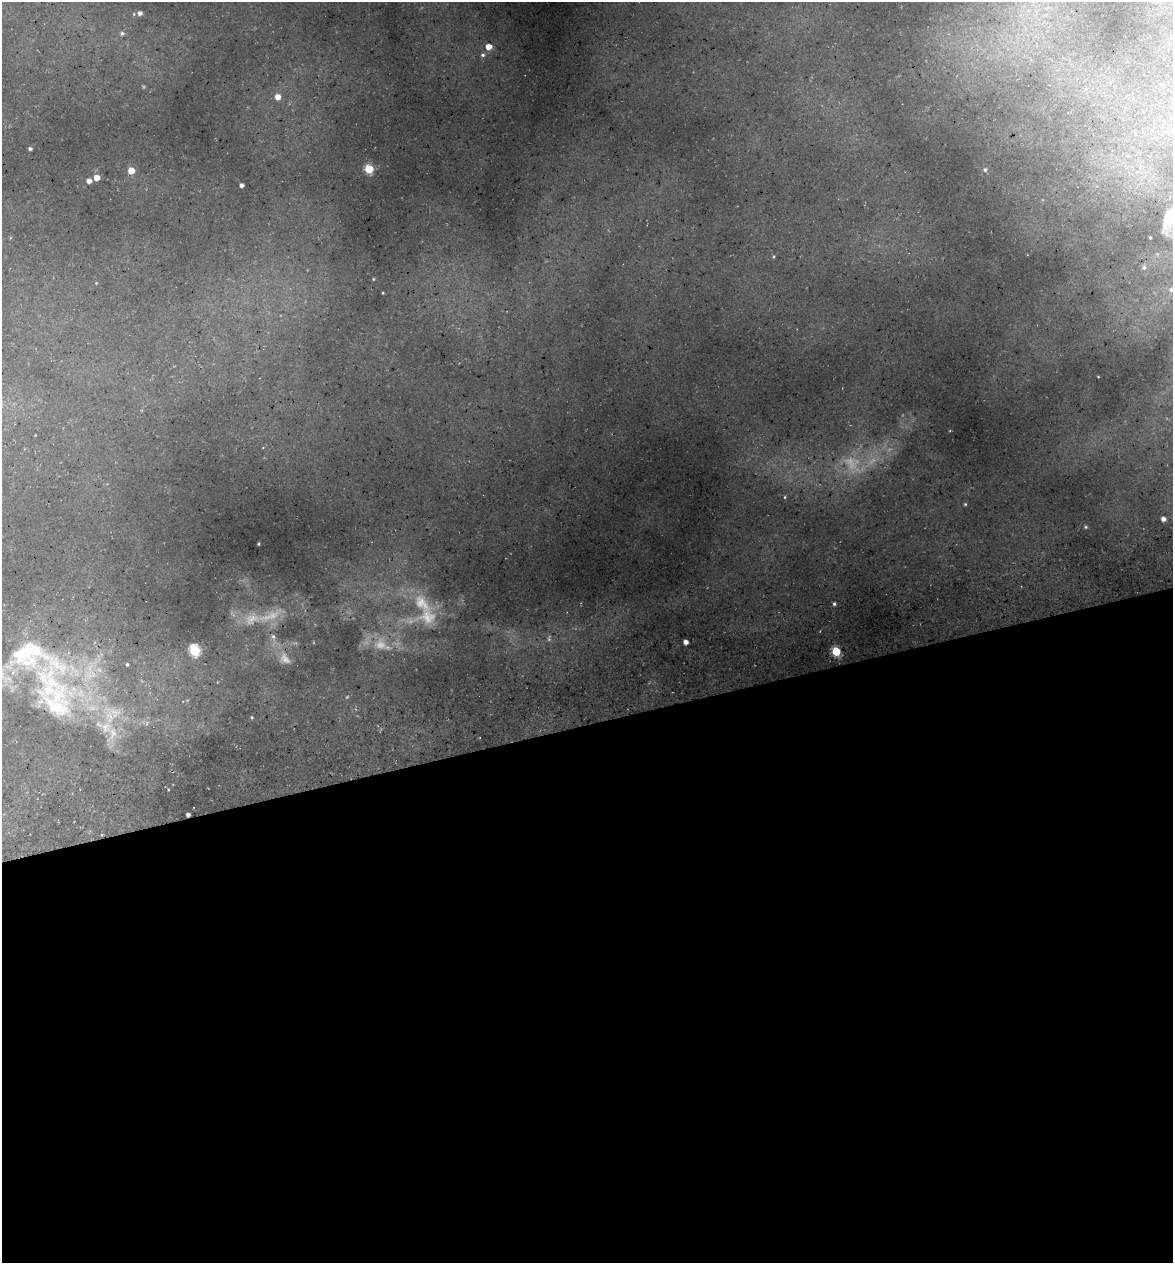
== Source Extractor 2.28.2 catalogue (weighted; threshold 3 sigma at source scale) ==
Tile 15 of 4 x 4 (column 3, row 4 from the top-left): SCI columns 2485-3655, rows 75-1335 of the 4922 x 5194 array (HDU 1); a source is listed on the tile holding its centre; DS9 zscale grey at full resolution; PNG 1175 x 1265 px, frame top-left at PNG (2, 2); no overlay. Shown black and unused: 43% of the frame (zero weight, under 3 of 5 exposures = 5% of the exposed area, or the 3 px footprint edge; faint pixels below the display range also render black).
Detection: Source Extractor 2.28.2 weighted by HDU 2 'WHT'; one run over the whole footprint, this tile lists its part. Background 0.16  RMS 0.0083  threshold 0.0373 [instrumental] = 3 sigma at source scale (4.5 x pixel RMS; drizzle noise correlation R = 1.50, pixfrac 1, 0.0396/0.0396 arcsec/px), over >= 5 px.
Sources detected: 49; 10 too faint to see at this stretch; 2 cosmic-ray / hot-pixel residue — not listed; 3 inside a brighter listed object's ellipse — not listed separately; the other 34 listed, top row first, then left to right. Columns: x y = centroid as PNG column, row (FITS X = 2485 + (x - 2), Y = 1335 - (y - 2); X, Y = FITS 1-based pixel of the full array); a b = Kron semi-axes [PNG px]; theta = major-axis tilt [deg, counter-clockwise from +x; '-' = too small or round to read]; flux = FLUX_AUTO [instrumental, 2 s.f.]
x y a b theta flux
140 13 6 6 - 3.7
134 14 6 5 - 1.6
122 33 7 7 - 2.9
488 47 6 5 - 8.1
483 55 5 5 - 1.8
278 97 6 5 - 6.5
30 149 4 3 - 1.9
369 169 5 5 - 40
131 170 5 5 - 13
985 170 6 5 - 1.8
97 177 5 4 - 8.9
89 181 5 4 - 4.5
241 185 4 4 - 3
1170 218 28 15 68 14
1150 238 3 2 - 0.91
1144 267 6 4 76 1.5
373 279 4 3 - 0.68
1171 290 6 6 - 2.3
383 293 3 2 - 0.65
785 497 5 3 - 0.86
965 504 4 4 - 1
1163 519 4 4 - 4
1086 527 5 4 - 1.1
258 544 3 2 - 0.74
834 604 4 4 - 1.5
252 619 23 16 29 18
273 636 8 6 -87 2.7
686 642 4 4 - 5.3
195 651 6 5 - 76
836 651 5 5 - 42
34 656 119 45 -24 160
127 664 3 3 - 1
252 717 4 3 - 0.82
106 727 18 15 68 16
Isophote crosses this tile's border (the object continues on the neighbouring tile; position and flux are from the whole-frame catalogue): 2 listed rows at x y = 1170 218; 1171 290